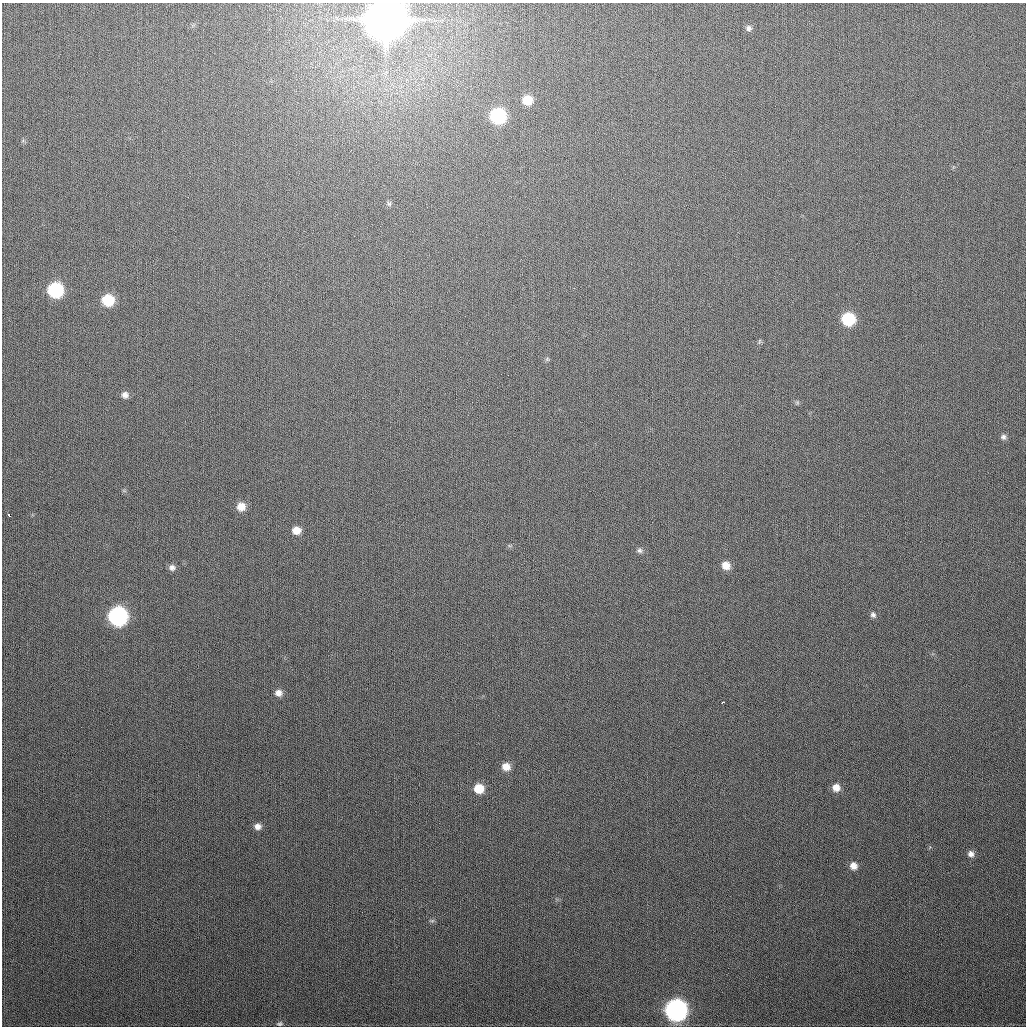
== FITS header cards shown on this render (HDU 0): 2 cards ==
NAXIS1  =                 1024
NAXIS2  =                 1024

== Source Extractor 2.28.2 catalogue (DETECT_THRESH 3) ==
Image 1024 x 1024 px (HDU 0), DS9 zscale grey, 1 PNG px = 1 image px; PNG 1028 x 1028 px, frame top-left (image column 1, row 1024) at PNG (2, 3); no overlay
Background 293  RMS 12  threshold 35.4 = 3 sigma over >= 5 px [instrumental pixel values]
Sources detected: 31; all 31 listed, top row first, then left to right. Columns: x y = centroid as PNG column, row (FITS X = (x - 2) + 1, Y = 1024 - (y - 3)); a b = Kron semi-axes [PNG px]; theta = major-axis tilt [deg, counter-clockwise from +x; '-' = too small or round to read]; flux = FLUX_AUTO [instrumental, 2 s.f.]
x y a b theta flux
385 19 14 14 - 4.6e+06
749 28 8 7 - 2.5e+03
527 100 9 9 - 1.5e+04
498 116 9 9 - 9.7e+04
389 204 7 6 - 1.7e+03
55 290 9 9 - 8.7e+04
108 300 9 9 - 3.2e+04
848 319 9 8 - 5.0e+04
760 341 6 4 71 1.1e+03
547 359 5 5 - 1.1e+03
125 395 8 8 - 3.9e+03
1003 437 7 7 - 2.4e+03
241 507 9 9 - 9.2e+03
9 515 3 2 - 3.5e+03
296 530 9 8 - 8.5e+03
640 550 8 6 -59 2.2e+03
726 565 9 8 - 8.1e+03
172 567 7 7 - 3.0e+03
873 615 8 7 - 2.3e+03
117 616 10 10 - 2.2e+05
278 693 8 8 - 5.1e+03
722 702 3 3 - 2.1e+03
506 767 9 8 - 8.2e+03
836 787 8 8 - 6.7e+03
479 788 9 8 - 1.5e+04
258 826 8 7 - 4.3e+03
971 854 7 7 - 3.6e+03
853 866 8 8 - 6.1e+03
432 921 7 4 1 1.3e+03
676 1010 11 10 - 3.8e+05
280 1024 7 5 12 1.6e+03
At the frame edge (FLAGS 8, measured only in part): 1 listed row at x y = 385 19